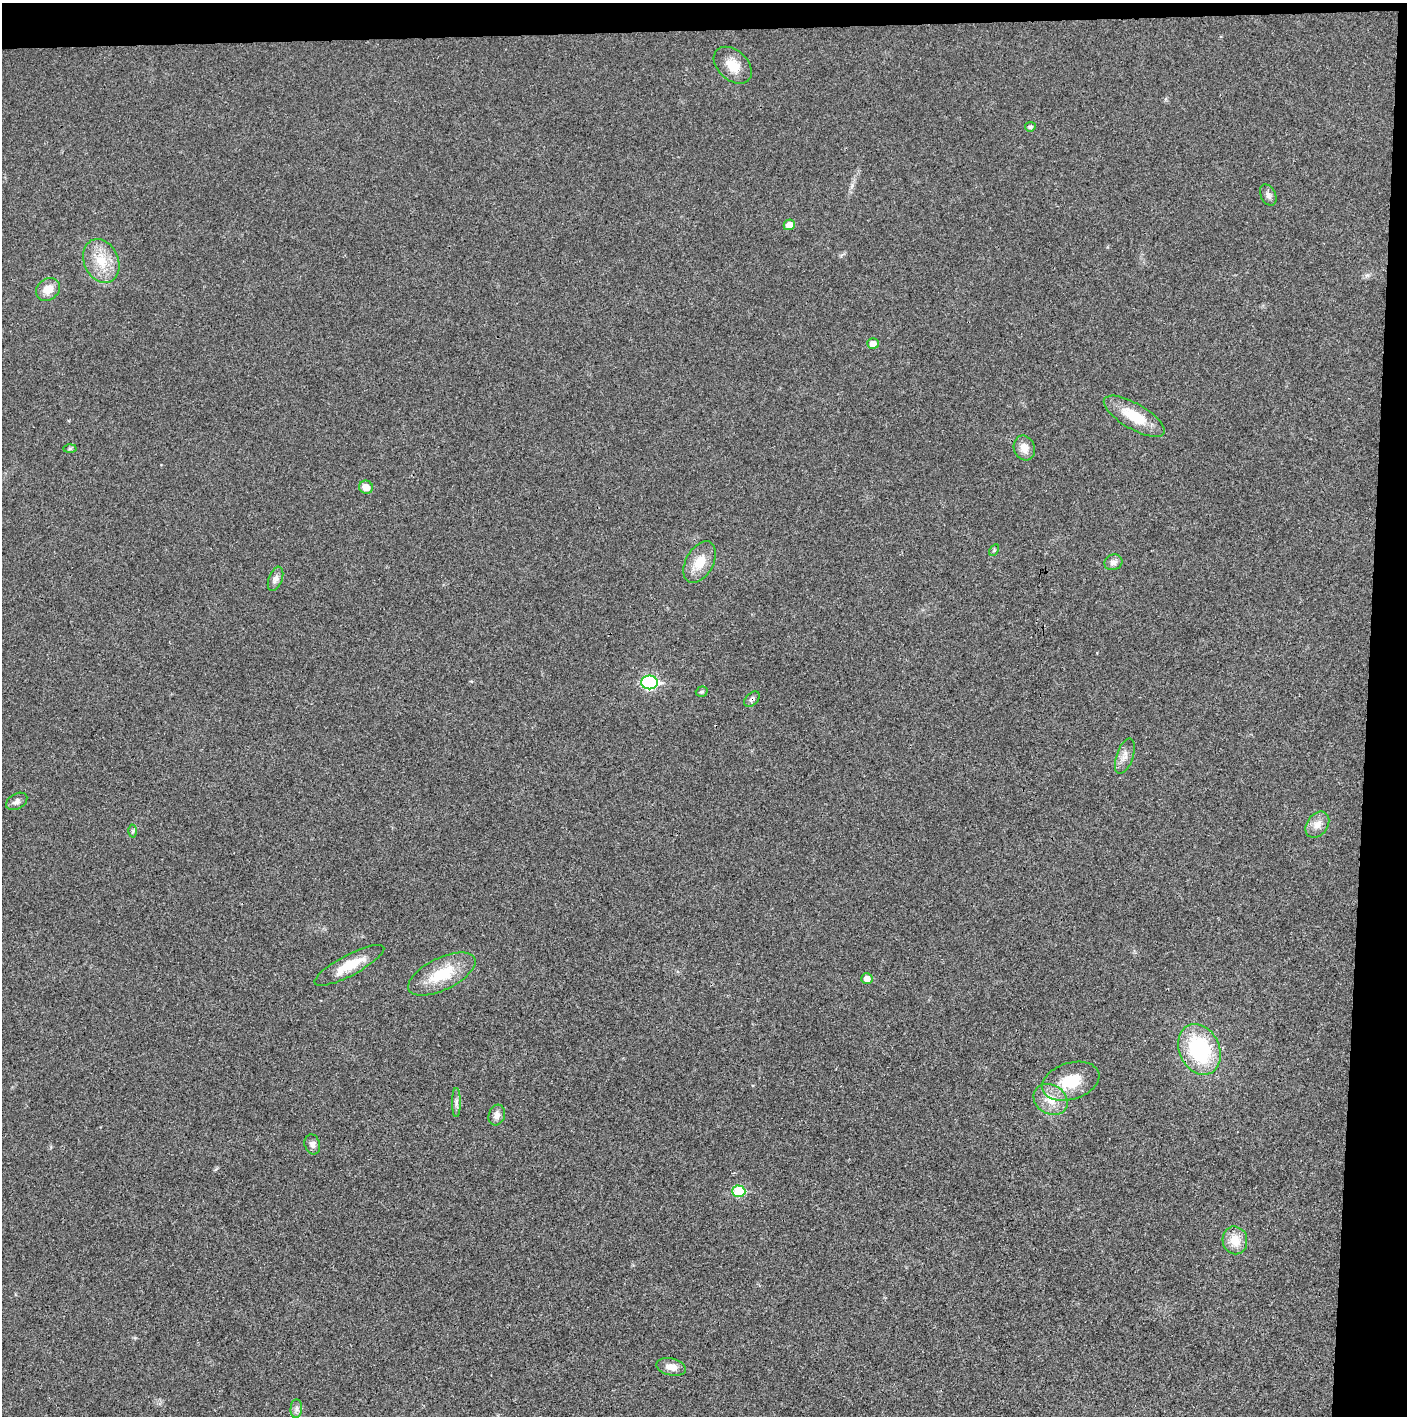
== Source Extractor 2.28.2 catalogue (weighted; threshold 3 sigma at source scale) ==
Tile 3 of 3 x 3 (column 3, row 1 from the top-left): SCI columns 2829-4233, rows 2834-4247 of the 4234 x 4247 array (HDU 1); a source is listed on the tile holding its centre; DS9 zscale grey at full resolution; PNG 1409 x 1418 px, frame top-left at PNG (2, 3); each listed source drawn as its Kron ellipse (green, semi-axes under 4 px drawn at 4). Shown black and unused: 5% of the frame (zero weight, under 3 of 4 exposures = <1% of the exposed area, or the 3 px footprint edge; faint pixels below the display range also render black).
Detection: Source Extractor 2.28.2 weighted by HDU 2 'WHT'; one run over the whole footprint, this tile lists its part. Background 0.0193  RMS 0.005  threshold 0.0224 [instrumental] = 3 sigma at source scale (4.5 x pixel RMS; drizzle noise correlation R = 1.50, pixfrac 1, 0.05/0.05 arcsec/px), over >= 5 px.
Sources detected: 35; all 35 listed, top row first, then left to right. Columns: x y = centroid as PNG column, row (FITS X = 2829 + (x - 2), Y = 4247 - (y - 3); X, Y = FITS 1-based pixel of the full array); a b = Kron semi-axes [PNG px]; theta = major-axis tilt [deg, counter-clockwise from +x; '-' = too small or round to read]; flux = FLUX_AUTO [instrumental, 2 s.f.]
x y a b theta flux
733 65 22 15 -43 8.6
1030 127 5 5 - 1.1
1268 195 11 7 -64 1.9
789 225 5 5 - 4.8
101 261 23 17 -67 13
48 289 13 10 39 6
873 343 6 5 - 3.4
1134 416 34 13 -30 15
70 448 6 4 2 0.75
1024 448 12 10 -69 4.8
366 487 7 6 - 4.8
994 550 6 4 57 0.62
700 562 22 13 61 9.5
1113 562 9 8 - 2.5
276 579 13 6 69 2.4
649 682 8 7 - 69
702 692 6 5 - 0.86
752 699 9 6 44 1.5
1125 756 18 8 71 3.7
17 801 11 7 30 1.9
1317 825 14 10 54 4.3
133 831 6 4 89 0.76
349 965 39 10 28 12
442 974 37 16 26 19
867 978 5 5 - 3.8
1199 1049 26 20 -65 44
1071 1081 29 18 17 17
1051 1100 18 14 -32 8.5
456 1103 14 4 -90 1.6
497 1115 10 8 72 3
312 1144 10 7 -72 2
739 1191 6 6 - 23
1235 1240 14 12 -78 7.6
671 1367 15 8 -12 4.8
296 1409 9 6 86 1.9
Overlapping masked pixels (flux is a lower limit): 1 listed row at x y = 752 699